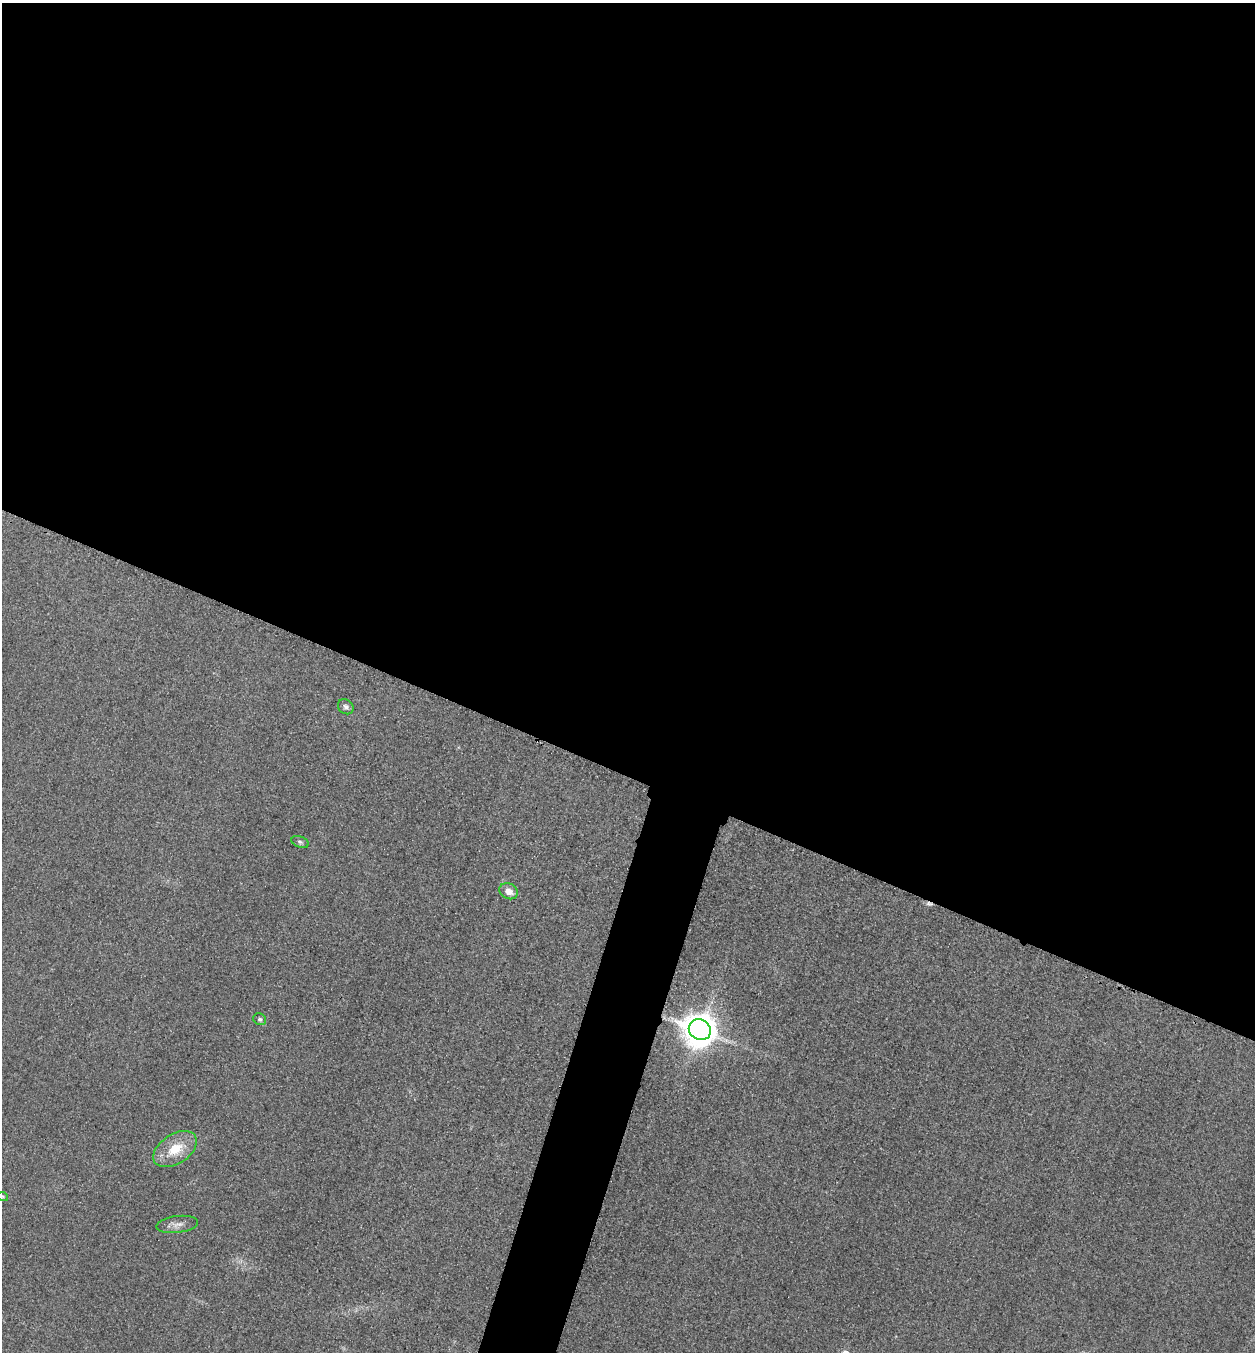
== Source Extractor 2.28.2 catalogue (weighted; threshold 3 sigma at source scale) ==
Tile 3 of 4 x 4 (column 3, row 1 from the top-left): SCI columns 2668-3920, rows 4076-5425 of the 5463 x 5449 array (HDU 1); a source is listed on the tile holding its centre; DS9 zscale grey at full resolution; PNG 1257 x 1354 px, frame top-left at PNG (2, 3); each listed source drawn as its Kron ellipse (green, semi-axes under 4 px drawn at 4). Shown black and unused: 60% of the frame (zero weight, under 3 of 4 exposures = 3% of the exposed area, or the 3 px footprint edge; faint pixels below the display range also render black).
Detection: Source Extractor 2.28.2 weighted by HDU 2 'WHT'; one run over the whole footprint, this tile lists its part. Background 0.0773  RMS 0.017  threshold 0.0764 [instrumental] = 3 sigma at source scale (4.5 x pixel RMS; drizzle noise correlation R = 1.50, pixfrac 1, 0.05/0.05 arcsec/px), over >= 5 px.
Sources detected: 9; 1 cosmic-ray / hot-pixel residue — neither listed nor drawn; the other 8 listed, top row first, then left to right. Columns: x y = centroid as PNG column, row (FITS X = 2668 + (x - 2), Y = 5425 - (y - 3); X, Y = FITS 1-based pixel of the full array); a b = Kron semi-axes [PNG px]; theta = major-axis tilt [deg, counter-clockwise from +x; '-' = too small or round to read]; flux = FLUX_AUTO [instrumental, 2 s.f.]
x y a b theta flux
346 707 8 7 - 5.4
300 842 9 5 -21 4.1
509 891 9 7 -29 15
260 1019 6 5 - 3.8
700 1030 11 10 - 3700
175 1149 24 14 33 46
3 1197 5 3 - 2
177 1224 21 8 7 12